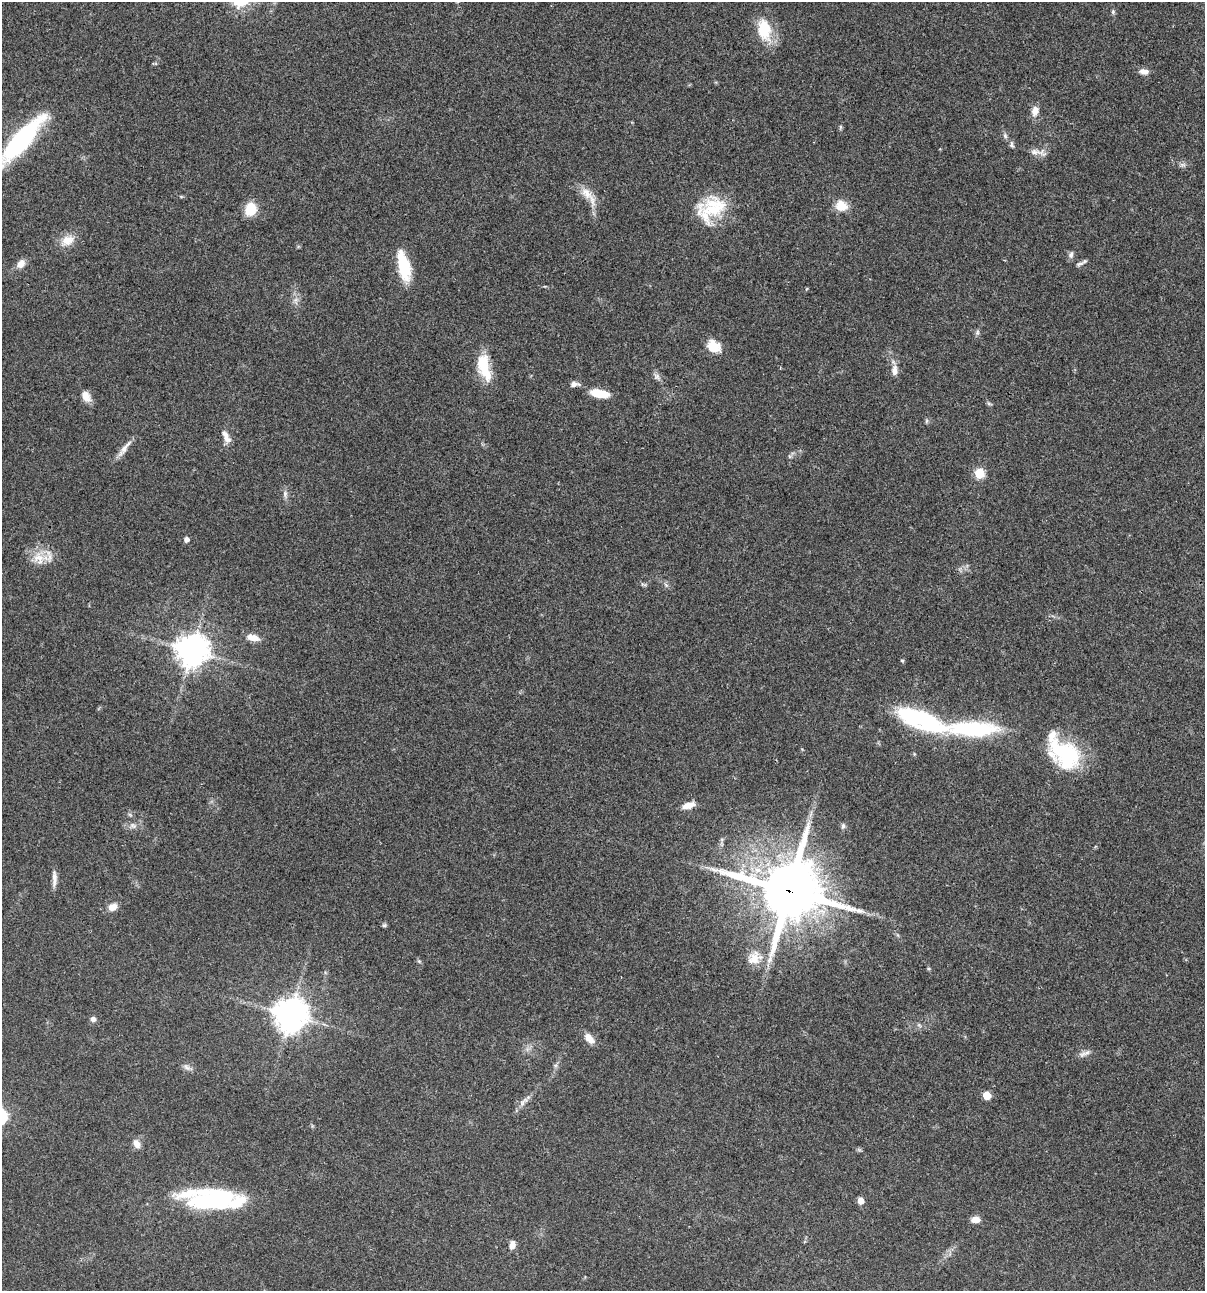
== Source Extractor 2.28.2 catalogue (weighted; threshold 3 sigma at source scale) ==
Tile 6 of 4 x 4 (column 2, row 2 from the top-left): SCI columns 1437-2639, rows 2696-3984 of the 5404 x 5390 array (HDU 1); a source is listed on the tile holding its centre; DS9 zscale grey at full resolution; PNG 1207 x 1293 px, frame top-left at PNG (2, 2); no overlay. Shown black and unused: <1% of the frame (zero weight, under 3 of 4 exposures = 9% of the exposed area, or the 3 px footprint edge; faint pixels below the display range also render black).
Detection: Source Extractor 2.28.2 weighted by HDU 2 'WHT'; one run over the whole footprint, this tile lists its part. Background 0.0467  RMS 0.0053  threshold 0.0237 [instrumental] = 3 sigma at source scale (4.5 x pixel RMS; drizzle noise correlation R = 1.50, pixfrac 1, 0.05/0.05 arcsec/px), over >= 5 px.
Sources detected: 76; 2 inside a brighter object's white glare — not listed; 6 inside a brighter listed object's ellipse — not listed separately; the other 68 listed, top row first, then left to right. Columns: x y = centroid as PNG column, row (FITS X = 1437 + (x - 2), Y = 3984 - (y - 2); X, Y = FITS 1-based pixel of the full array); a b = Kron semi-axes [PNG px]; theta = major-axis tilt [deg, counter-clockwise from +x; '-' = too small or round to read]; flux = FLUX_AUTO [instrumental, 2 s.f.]
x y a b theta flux
1113 12 7 5 71 0.83
764 30 29 16 -79 17
1144 71 12 7 -9 2.9
1035 111 13 9 75 4
841 127 5 5 - 0.76
1005 136 8 6 -74 1.3
21 140 47 12 47 97
1012 145 10 6 -79 1.3
1035 152 16 9 -3 3.6
1183 165 10 4 0 1.4
586 193 20 12 -50 6.8
181 196 6 4 -19 0.55
841 206 14 12 -25 7.5
250 209 11 9 77 14
711 209 37 26 35 25
67 240 20 12 30 6.9
1071 255 10 7 73 1.6
21 264 12 8 48 3.6
1080 264 12 5 15 1.5
404 266 30 11 -77 22
295 300 7 6 - 1.7
977 332 8 6 88 1.2
713 346 16 13 -33 8.5
484 367 32 13 -75 16
894 370 13 8 88 3.5
657 376 10 8 -39 2
574 384 9 6 5 2.7
600 393 22 9 -11 9.6
86 396 14 9 -59 4.2
926 421 7 4 88 0.76
226 437 19 8 -64 3.7
124 449 29 6 52 4.2
979 473 6 5 - 21
285 494 9 6 90 1.6
186 539 5 5 - 2.2
39 558 19 16 -9 9
643 584 9 5 -16 0.95
666 585 6 5 - 1
253 637 16 8 -12 4.4
192 650 11 11 - 650
902 661 5 4 - 0.57
971 729 106 17 -1 60
1065 754 37 24 -43 44
688 805 14 7 17 5.2
133 826 11 7 -16 2.4
843 826 7 6 - 1.1
722 839 6 4 18 0.71
713 869 13 4 -22 2.4
54 878 22 5 90 3.1
789 891 20 18 -12 3600
113 907 11 8 19 4.2
384 925 6 6 - 0.84
754 958 20 16 47 8.1
419 961 7 4 -44 0.75
929 969 5 3 - 0.54
290 1015 11 11 - 780
93 1019 7 7 - 1.7
919 1025 6 5 - 0.93
589 1038 15 8 -49 4.4
1084 1053 18 6 22 2.4
187 1068 14 6 -28 2
987 1095 5 5 - 13
523 1102 15 6 52 2.8
137 1144 11 8 -54 3.6
861 1201 5 5 - 4.5
204 1202 39 29 8 38
976 1219 10 7 3 3.7
512 1245 9 6 73 3.5
Overlapping masked pixels (flux is a lower limit): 1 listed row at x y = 789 891
Isophote crosses this tile's border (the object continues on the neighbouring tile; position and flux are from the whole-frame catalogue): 1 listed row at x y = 21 140